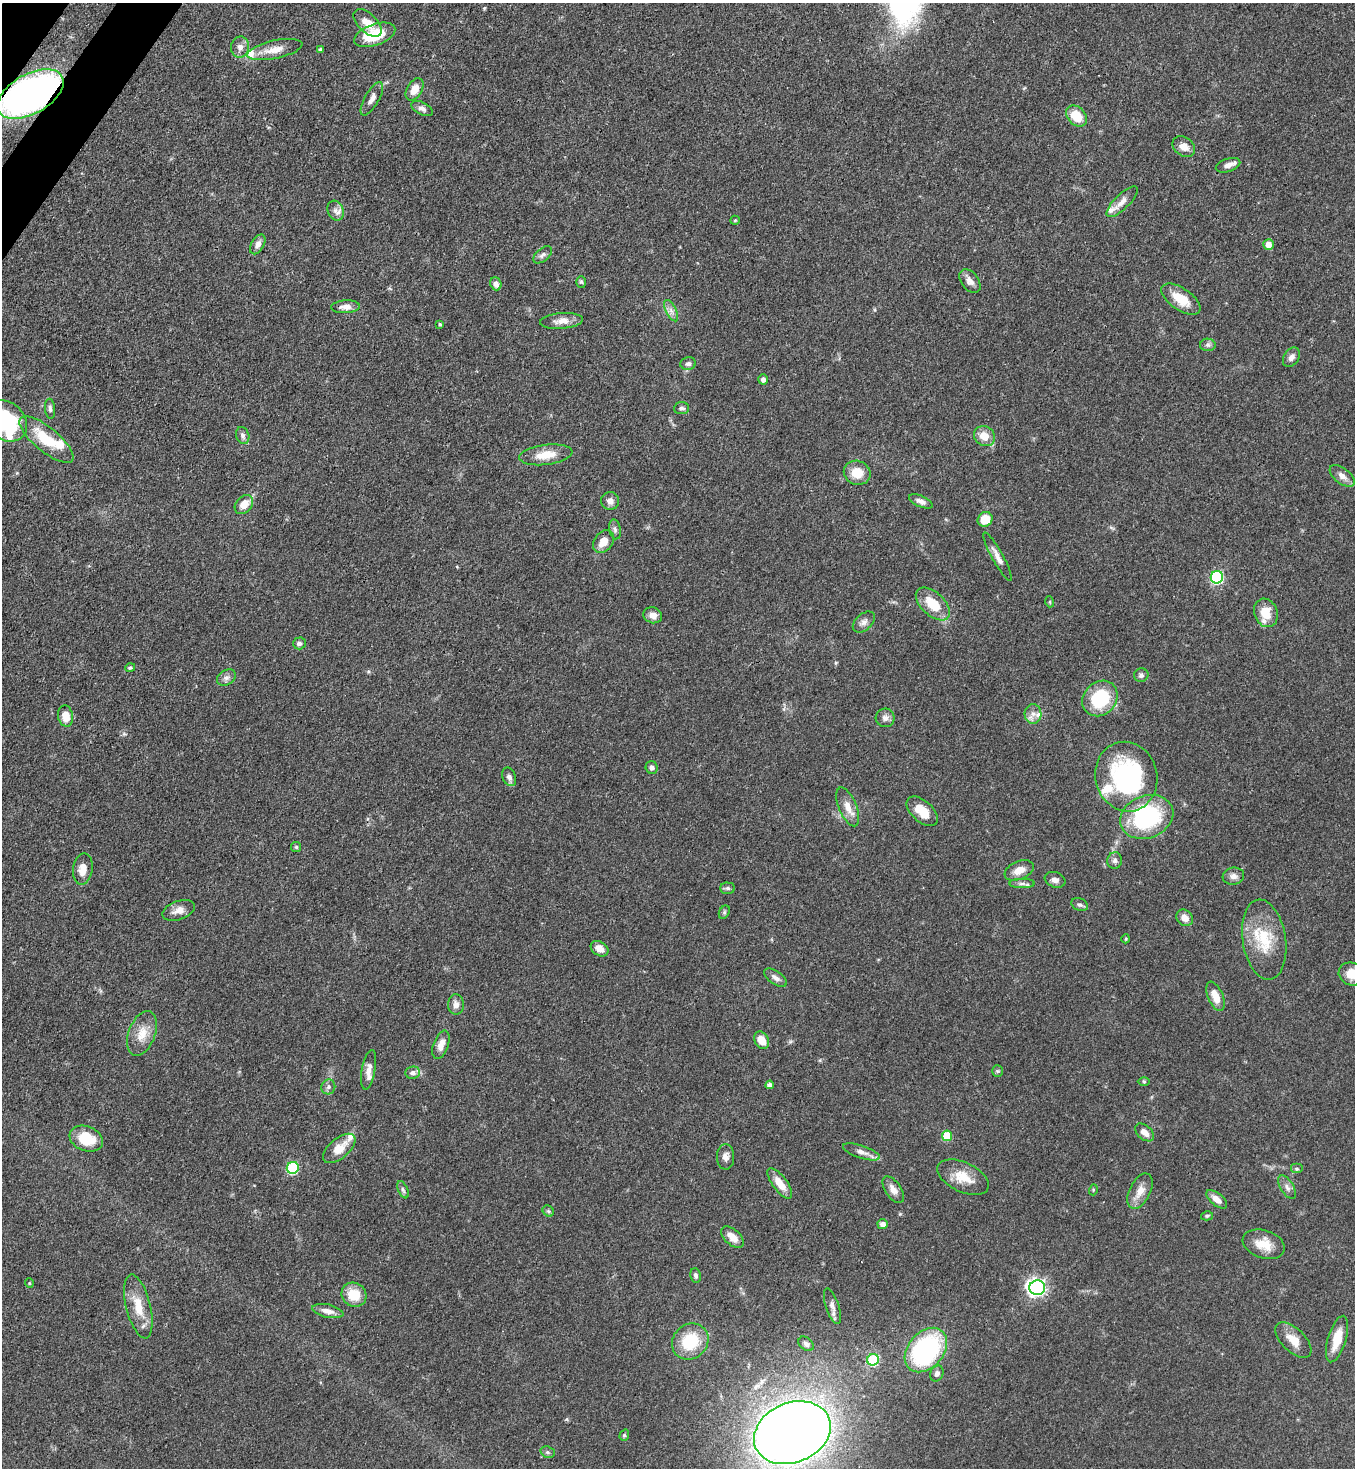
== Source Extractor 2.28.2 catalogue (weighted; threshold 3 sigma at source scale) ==
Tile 11 of 4 x 4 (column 3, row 3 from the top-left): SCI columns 2934-4286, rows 1526-2991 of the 6008 x 5986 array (HDU 1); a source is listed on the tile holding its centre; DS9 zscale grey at full resolution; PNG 1357 x 1470 px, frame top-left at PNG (2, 3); each listed source drawn as its Kron ellipse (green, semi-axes under 4 px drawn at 4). Shown black and unused: <1% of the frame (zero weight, under 3 of 4 exposures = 7% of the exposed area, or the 3 px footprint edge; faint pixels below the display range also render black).
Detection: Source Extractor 2.28.2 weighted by HDU 2 'WHT'; one run over the whole footprint, this tile lists its part. Background 0.0641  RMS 0.0036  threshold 0.0163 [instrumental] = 3 sigma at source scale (4.5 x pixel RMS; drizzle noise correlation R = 1.50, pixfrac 1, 0.05/0.05 arcsec/px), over >= 5 px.
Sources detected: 142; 10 inside a brighter listed object's ellipse — not listed separately; the other 132 listed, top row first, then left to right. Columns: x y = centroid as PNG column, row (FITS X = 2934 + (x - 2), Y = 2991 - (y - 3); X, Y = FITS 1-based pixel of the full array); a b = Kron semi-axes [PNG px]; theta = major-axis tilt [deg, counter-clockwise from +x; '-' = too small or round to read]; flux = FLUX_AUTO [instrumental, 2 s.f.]
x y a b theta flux
368 23 17 9 -43 4.3
375 35 21 10 19 12
240 47 10 9 - 2.3
321 49 4 3 - 0.83
275 50 28 9 12 4.8
415 89 12 7 59 4
30 94 36 20 29 170
372 99 19 7 60 2.3
422 109 12 6 -26 1.5
1076 116 12 8 -46 8.4
1184 147 12 9 -36 3.2
1228 165 13 6 18 2.3
1122 202 20 7 44 2.8
335 211 10 8 -66 2
735 220 5 4 - 0.44
258 244 11 6 59 2
1268 244 5 5 - 3.3
543 255 11 6 39 1.2
970 281 13 8 -53 2.3
581 282 6 5 - 0.59
496 284 6 5 - 2.2
1181 299 22 11 -34 7.8
346 307 14 6 3 2.7
671 311 12 5 -63 1.7
562 321 21 8 4 3.3
440 324 4 3 - 0.53
1208 345 8 6 -1 1.1
1291 357 10 7 55 1.7
688 364 8 6 12 1.2
763 379 5 4 - 1.5
681 408 7 6 - 1.1
50 409 10 5 -85 0.98
5 421 23 18 -40 31
243 435 9 6 -70 1.2
984 436 11 9 -35 4.7
46 440 33 12 -40 13
546 455 27 10 7 6.7
857 473 13 12 - 6.8
1342 476 15 7 -38 2.4
610 501 9 9 - 2
921 501 12 5 -24 1.7
244 504 11 8 48 4.3
985 519 8 7 - 7
615 529 10 6 -79 1.1
603 542 12 9 53 4.3
998 557 27 5 -61 2.7
1217 577 6 6 - 48
1050 602 5 3 - 0.37
933 604 20 11 -42 9.4
1266 613 14 11 -70 6.9
653 615 9 8 - 2.8
864 622 13 8 41 1.8
299 643 6 6 - 1.1
130 668 5 4 - 0.57
1141 675 7 6 - 1.2
226 678 10 7 31 1.6
1100 698 19 16 44 21
1033 714 10 8 -89 2.3
66 716 11 7 -80 5.5
885 718 9 9 - 1.7
652 768 6 6 - 1.3
509 777 9 6 -67 1.6
1126 777 35 31 -75 56
848 807 21 9 -67 4.1
922 811 19 10 -41 6.5
1147 817 27 21 21 41
296 847 5 5 - 0.63
1115 860 8 7 - 1.2
83 869 16 9 81 4.3
1019 870 15 9 23 4.1
1233 876 11 8 8 1.9
1055 880 10 7 -20 1.7
1022 884 12 4 0 1.4
728 888 7 5 -2 0.84
1080 905 9 6 -23 1.1
179 910 17 9 19 3.1
724 912 7 5 61 0.68
1185 918 9 7 -47 3
1126 939 4 4 - 0.37
1264 940 40 21 -81 15
600 949 9 7 -34 3.2
1352 974 13 11 -23 6.1
775 978 13 6 -35 1.8
1215 996 15 7 -67 5
456 1004 10 8 89 1.9
142 1033 23 13 69 6.3
762 1040 9 7 -62 4.7
441 1045 15 7 70 3.2
369 1070 20 6 79 2.5
997 1071 6 5 - 0.57
413 1073 7 6 - 1.6
1144 1081 6 4 -1 0.46
770 1085 4 4 - 1.7
328 1087 7 7 - 1.1
1144 1132 11 7 -41 2.7
947 1136 5 5 - 12
86 1139 17 12 -22 9.9
339 1148 19 10 40 5.6
861 1152 19 6 -18 2.3
726 1157 13 8 -88 2.1
293 1168 6 6 - 36
1297 1169 6 5 - 0.6
963 1177 27 14 -25 7.5
780 1183 18 7 -53 4.9
1287 1187 13 6 -58 1.7
403 1190 9 5 -65 0.89
893 1190 15 8 -55 2.7
1093 1190 5 3 - 0.36
1140 1191 19 10 63 4.3
1217 1199 12 6 -39 2.8
548 1211 6 5 - 0.61
1207 1216 6 4 15 0.55
883 1224 5 5 - 2.3
732 1237 13 7 -41 3.9
1264 1244 22 14 -19 6.5
696 1275 7 5 -82 0.91
29 1283 5 4 - 0.41
1037 1288 8 7 - 130
354 1295 13 11 -36 8.1
138 1306 33 12 -76 8.9
832 1306 19 6 -71 1.9
328 1311 16 6 -12 2.5
1337 1339 24 9 73 7.4
1293 1340 22 11 -44 5.2
690 1341 19 17 42 16
806 1344 8 6 -39 1.1
926 1350 25 17 49 62
873 1360 6 5 - 28
937 1374 8 6 65 1.3
792 1433 40 30 23 620
624 1435 6 4 71 0.49
548 1452 7 5 -20 0.81
Overlapping masked pixels (flux is a lower limit): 1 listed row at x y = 30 94
Isophote crosses this tile's border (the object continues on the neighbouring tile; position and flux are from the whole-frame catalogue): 3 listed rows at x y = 30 94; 5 421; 1352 974